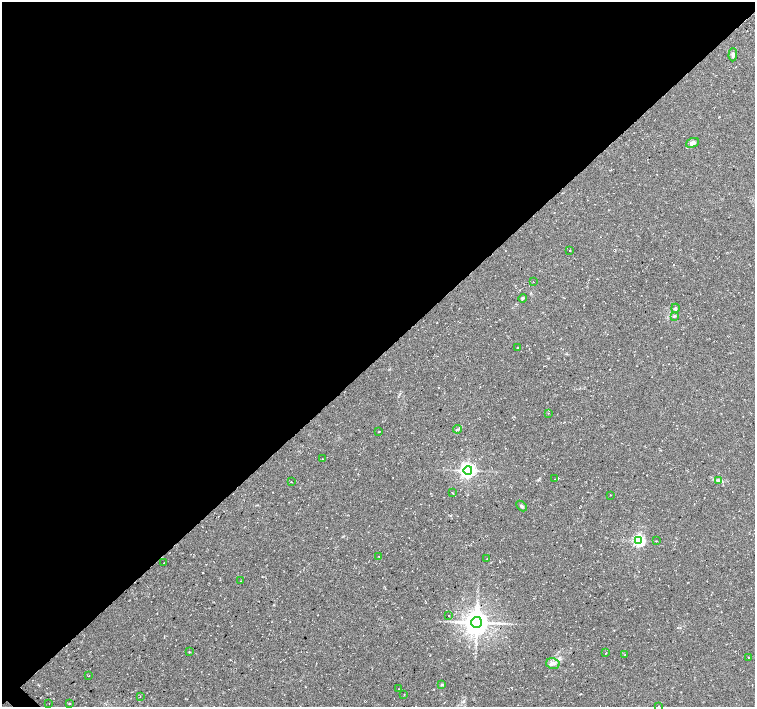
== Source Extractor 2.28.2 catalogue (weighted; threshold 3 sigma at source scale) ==
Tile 2 of 4 x 4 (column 2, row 1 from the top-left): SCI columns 1550-3055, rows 4424-5833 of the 6070 x 6056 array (HDU 1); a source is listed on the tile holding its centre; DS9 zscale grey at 2 x 2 block average (1 PNG px = mean of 2 x 2 image px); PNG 757 x 709 px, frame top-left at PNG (2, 2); each listed source drawn as its Kron ellipse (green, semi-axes under 4 px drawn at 4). Shown black and unused: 51% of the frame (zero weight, under 2 of 3 exposures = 2% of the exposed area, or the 3 px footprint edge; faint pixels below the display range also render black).
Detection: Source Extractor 2.28.2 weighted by HDU 2 'WHT'; one run over the whole footprint, this tile lists its part. Background 0.11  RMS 0.0079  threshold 0.0356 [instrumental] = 3 sigma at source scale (4.5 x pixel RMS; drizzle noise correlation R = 1.50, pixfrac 1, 0.0396/0.0396 arcsec/px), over >= 5 px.
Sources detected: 44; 3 cosmic-ray / hot-pixel residue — neither listed nor drawn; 1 inside a brighter listed object's ellipse — not listed separately; the other 40 listed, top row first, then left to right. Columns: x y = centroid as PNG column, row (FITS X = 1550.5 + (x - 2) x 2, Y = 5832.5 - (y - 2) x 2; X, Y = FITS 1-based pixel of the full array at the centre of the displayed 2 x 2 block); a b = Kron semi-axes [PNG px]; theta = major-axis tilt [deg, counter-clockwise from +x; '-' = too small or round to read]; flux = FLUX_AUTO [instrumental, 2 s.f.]
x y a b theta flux
733 55 6 3 89 4.4
692 143 7 4 20 6.5
570 250 2 2 - 2.1
533 282 2 2 - 0.75
523 298 4 3 - 2.2
675 308 4 4 - 2.8
674 316 4 3 - 2.4
518 347 2 2 - 0.86
548 413 2 2 - 1.3
458 429 4 2 - 2.1
379 432 3 2 - 0.87
322 459 2 2 - 0.68
468 470 4 4 - 660
555 479 3 2 - 0.89
718 480 4 3 - 2.6
291 482 2 2 - 1.5
452 493 2 2 - 2.6
610 495 2 2 - 0.65
522 506 6 3 -45 3.1
639 540 4 4 - 330
656 541 2 2 - 1
379 556 2 2 - 3
487 559 2 2 - 1.3
164 563 2 2 - 0.78
240 581 2 2 - 1.2
449 616 2 2 - 0.94
477 622 5 5 - 2000
189 652 2 2 - 1.3
606 653 3 2 - 0.73
625 654 2 2 - 1
748 657 2 2 - 1.7
553 663 7 5 -14 7
89 676 2 2 - 0.6
441 685 3 3 - 1.6
399 689 2 2 - 2.3
404 695 2 2 - 1.1
140 696 2 2 - 0.6
49 703 2 2 - 0.76
70 703 3 2 - 1.1
658 706 2 2 - 1.9
Isophote crosses this tile's border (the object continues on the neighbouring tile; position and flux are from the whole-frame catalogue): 1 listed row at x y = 658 706
Diffuse or blended objects may show on this block-average render without a row.